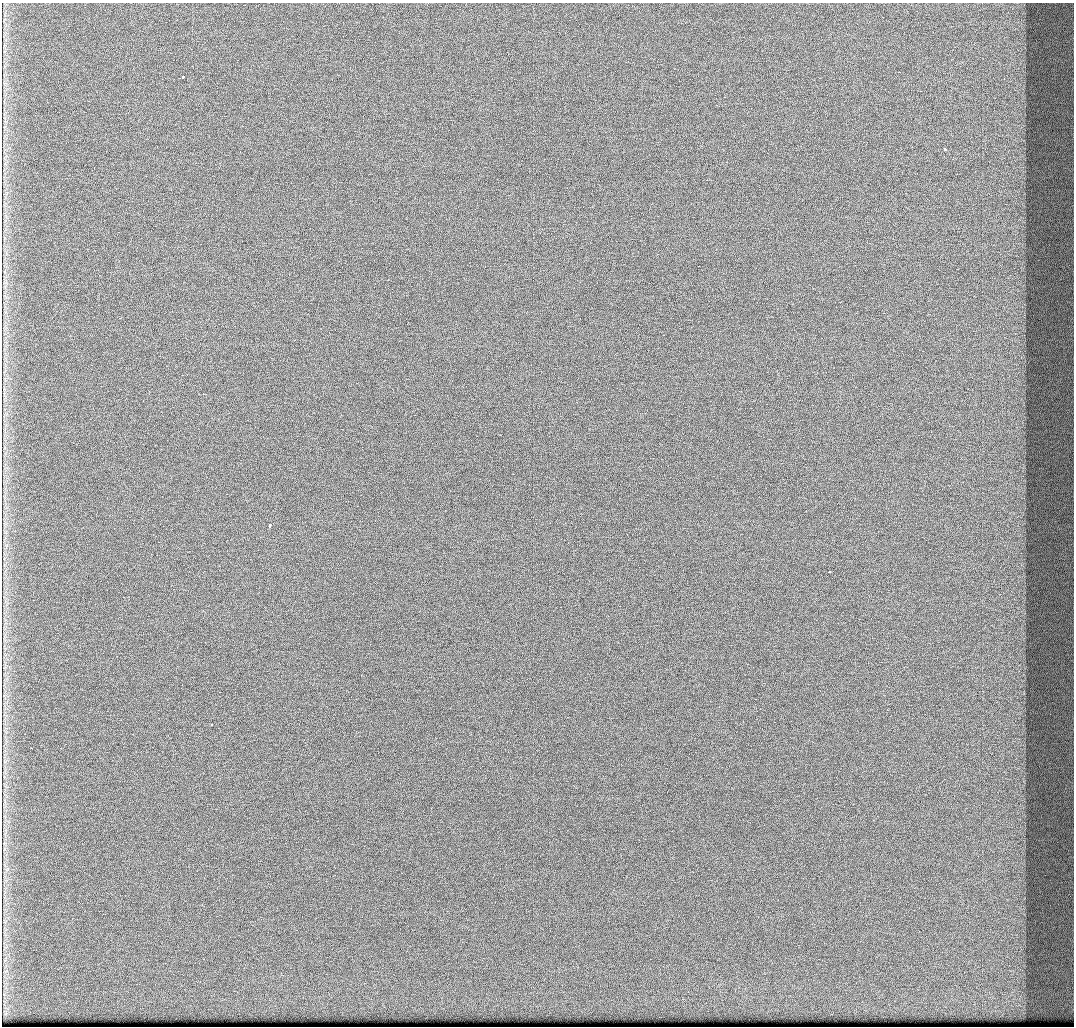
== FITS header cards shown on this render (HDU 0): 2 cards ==
NAXIS1  =                 1072 / Axis length
NAXIS2  =                 1024 / Axis length

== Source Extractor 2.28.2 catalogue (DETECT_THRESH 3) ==
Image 1072 x 1024 px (HDU 0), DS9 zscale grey, 1 PNG px = 1 image px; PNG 1076 x 1028 px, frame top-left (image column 1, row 1024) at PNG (2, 3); no overlay
Background 428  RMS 4.9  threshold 14.8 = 3 sigma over >= 5 px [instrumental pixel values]
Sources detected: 5; all 5 listed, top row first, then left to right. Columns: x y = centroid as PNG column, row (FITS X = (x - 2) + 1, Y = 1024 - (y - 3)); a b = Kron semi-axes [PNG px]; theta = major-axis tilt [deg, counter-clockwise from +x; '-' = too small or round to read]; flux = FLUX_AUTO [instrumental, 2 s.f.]
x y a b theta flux
183 76 3 3 - 2600
944 149 4 3 - 2900
270 526 4 3 - 3700
829 572 3 2 - 710
211 724 3 3 - 660